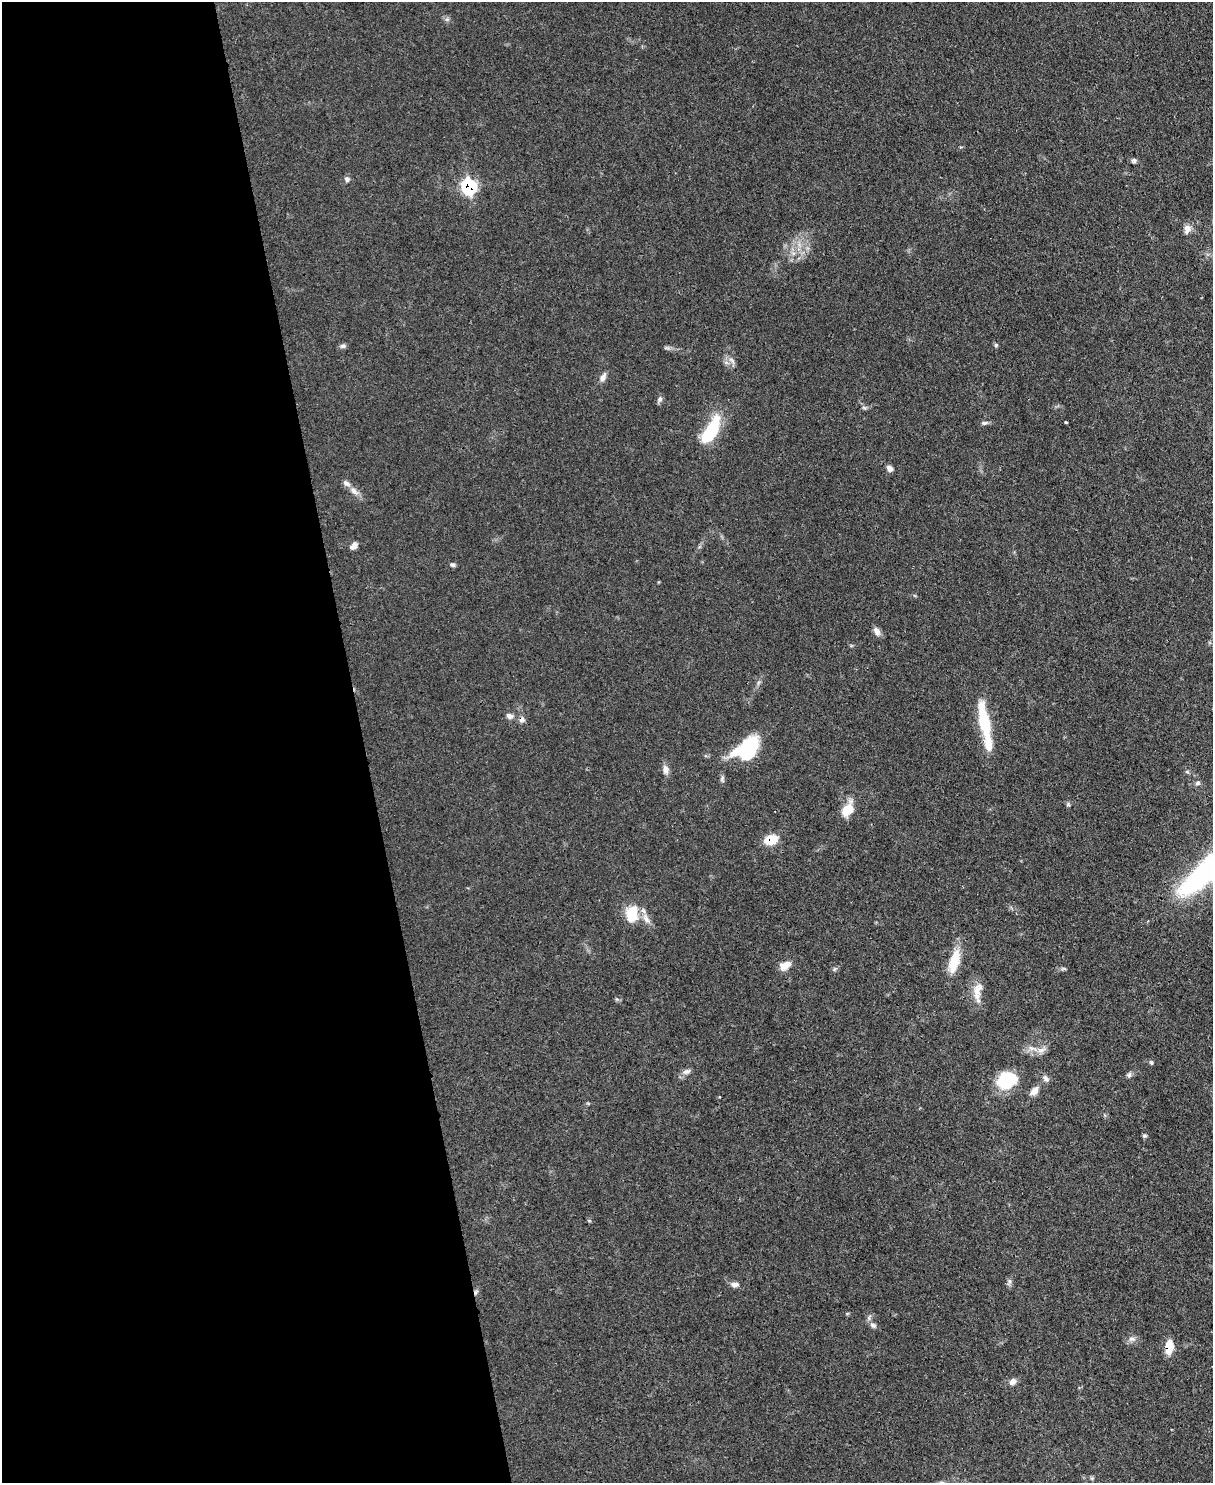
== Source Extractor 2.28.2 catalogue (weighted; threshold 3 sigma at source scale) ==
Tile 5 of 4 x 3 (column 1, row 2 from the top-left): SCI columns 79-1289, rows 1696-3176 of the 5000 x 4982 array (HDU 1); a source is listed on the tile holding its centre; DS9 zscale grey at full resolution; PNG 1215 x 1485 px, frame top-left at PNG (2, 2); no overlay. Shown black and unused: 30% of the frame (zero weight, under 3 of 4 exposures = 9% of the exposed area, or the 3 px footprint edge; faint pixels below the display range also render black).
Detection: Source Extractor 2.28.2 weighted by HDU 2 'WHT'; one run over the whole footprint, this tile lists its part. Background 0.0551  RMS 0.004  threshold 0.0179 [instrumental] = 3 sigma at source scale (4.5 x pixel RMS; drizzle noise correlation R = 1.50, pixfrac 1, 0.05/0.05 arcsec/px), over >= 5 px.
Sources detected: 52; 1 inside a brighter object's white glare — not listed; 4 inside a brighter listed object's ellipse — not listed separately; the other 47 listed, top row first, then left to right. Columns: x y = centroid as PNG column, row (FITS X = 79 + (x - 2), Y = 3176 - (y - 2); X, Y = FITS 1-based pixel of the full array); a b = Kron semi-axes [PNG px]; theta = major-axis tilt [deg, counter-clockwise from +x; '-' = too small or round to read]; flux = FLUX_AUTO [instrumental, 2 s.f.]
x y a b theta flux
1134 160 7 6 - 0.84
347 179 7 6 - 1.1
469 187 9 8 - 46
1187 229 12 8 72 2.5
996 345 5 5 - 0.58
343 346 8 5 0 0.99
666 348 9 3 -5 0.81
732 360 11 5 -39 1.5
603 377 11 7 59 1.9
660 399 8 6 66 1.1
864 408 7 4 -19 0.64
1066 422 3 3 - 0.55
984 423 9 5 9 0.92
711 430 31 12 59 21
890 468 7 6 - 1.9
354 491 12 6 -48 2.2
353 546 9 6 44 2
452 565 7 5 -22 0.82
877 631 12 7 -62 2
509 716 10 7 -28 1.6
522 719 8 7 - 1.4
984 722 54 11 -78 17
748 748 26 16 57 24
666 769 12 7 -81 2.1
1197 783 7 5 27 0.82
847 810 18 12 59 6.3
771 840 12 9 21 8.1
632 914 21 14 84 10
646 919 14 7 -59 2.8
954 961 32 12 75 9.4
785 965 15 9 28 3.5
834 969 6 4 70 0.57
977 989 22 11 -89 5.2
1041 1050 12 8 18 2.5
1151 1062 6 5 - 0.62
686 1072 11 7 16 1.6
1129 1075 8 5 49 0.94
1009 1076 27 17 -14 9.6
1046 1079 9 6 -47 1.3
1034 1091 14 8 47 2.6
1144 1136 6 4 45 0.61
1009 1282 7 4 71 0.89
735 1284 11 6 -6 1.8
873 1325 9 6 -29 1.2
1132 1339 10 6 -8 1.5
1169 1347 13 8 86 6.9
1013 1382 9 7 47 1.8
Overlapping masked pixels (flux is a lower limit): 4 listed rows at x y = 469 187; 522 719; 771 840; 1169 1347